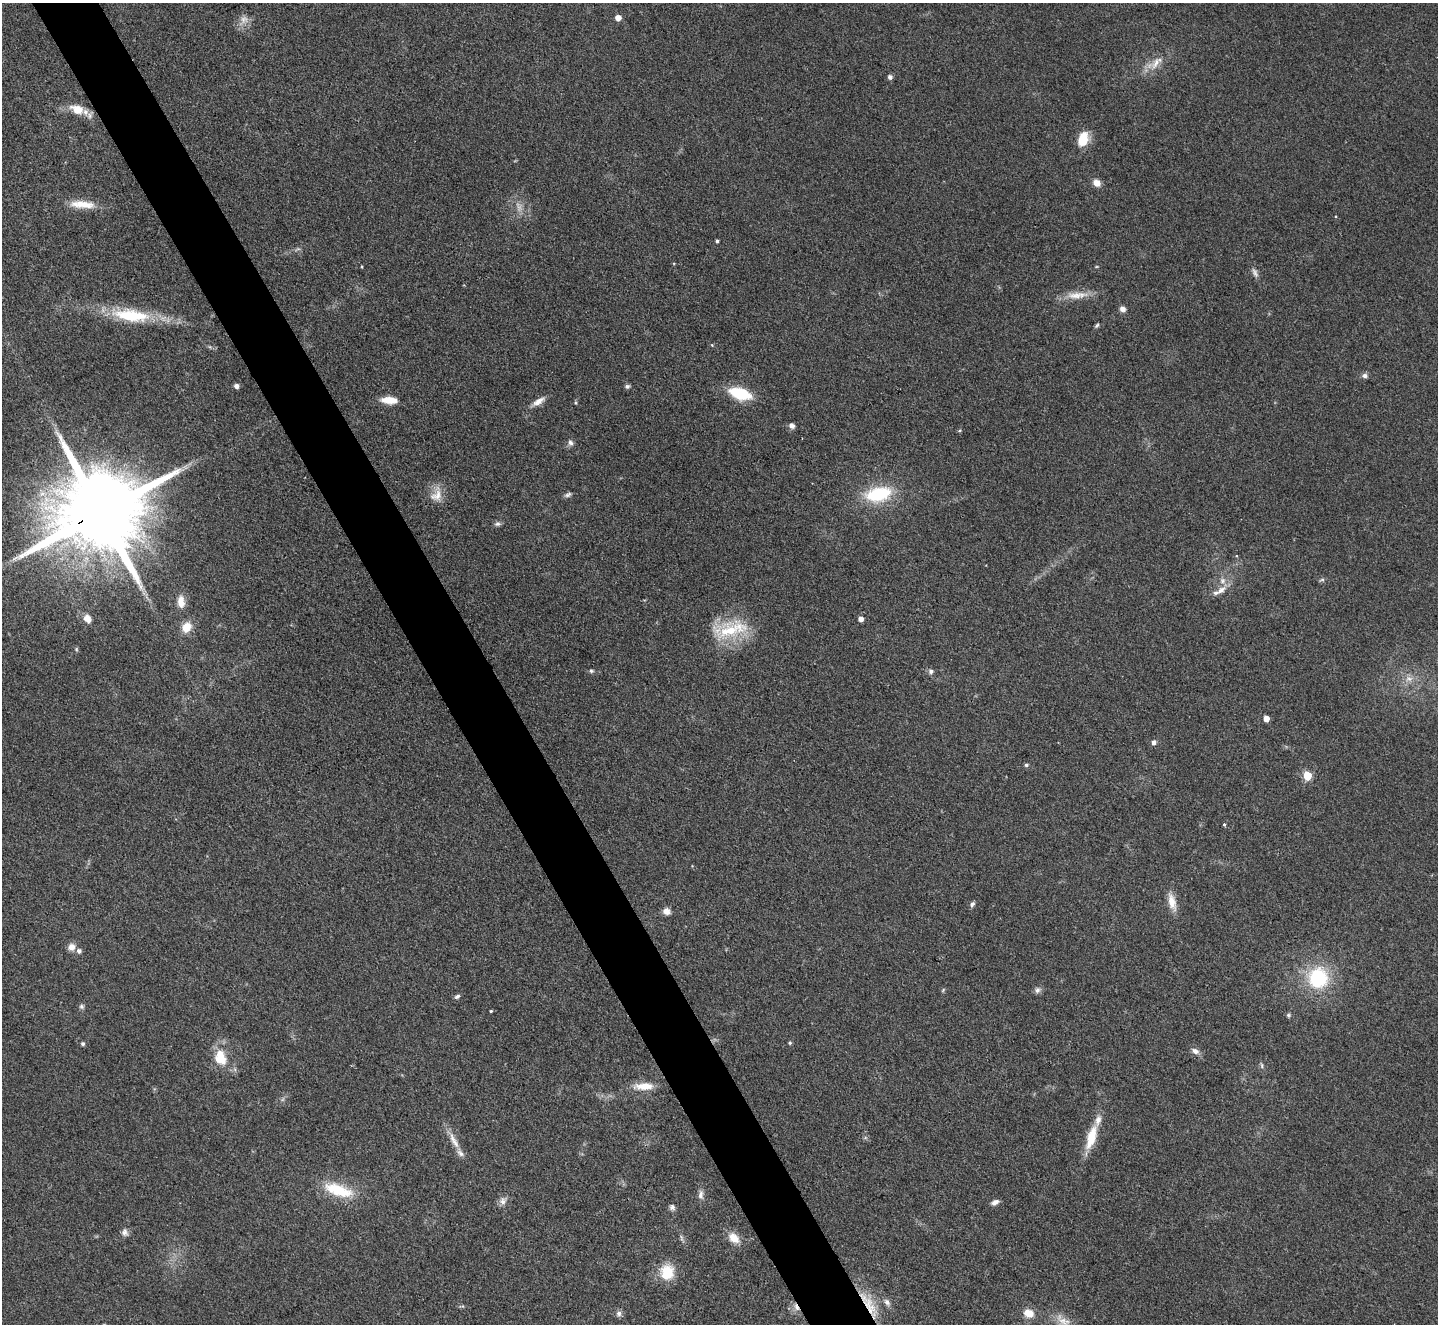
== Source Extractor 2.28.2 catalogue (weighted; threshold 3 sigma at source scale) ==
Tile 11 of 4 x 4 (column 3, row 3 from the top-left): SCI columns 2871-4306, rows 1474-2795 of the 5741 x 5729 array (HDU 1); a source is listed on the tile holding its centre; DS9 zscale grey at full resolution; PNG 1440 x 1326 px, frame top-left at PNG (2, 3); no overlay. Shown black and unused: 5% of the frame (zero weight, under 3 of 4 exposures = <1% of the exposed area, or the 3 px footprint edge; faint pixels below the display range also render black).
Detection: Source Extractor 2.28.2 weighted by HDU 2 'WHT'; one run over the whole footprint, this tile lists its part. Background 0.261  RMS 0.009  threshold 0.0407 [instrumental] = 3 sigma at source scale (4.5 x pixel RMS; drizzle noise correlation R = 1.50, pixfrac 1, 0.05/0.05 arcsec/px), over >= 5 px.
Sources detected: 83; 2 too faint to see at this stretch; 1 cosmic-ray / hot-pixel residue — not listed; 3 inside a brighter listed object's ellipse — not listed separately; the other 77 listed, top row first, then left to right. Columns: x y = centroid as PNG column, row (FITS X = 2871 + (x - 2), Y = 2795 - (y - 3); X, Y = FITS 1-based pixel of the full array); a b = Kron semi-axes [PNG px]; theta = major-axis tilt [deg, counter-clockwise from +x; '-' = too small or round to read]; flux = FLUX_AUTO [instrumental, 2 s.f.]
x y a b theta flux
618 18 5 5 - 7.3
244 19 11 9 -4 5.9
1156 63 20 9 58 11
890 77 5 5 - 3.2
77 109 18 11 -19 17
1083 139 15 10 73 21
1096 183 8 7 - 7.9
82 204 35 9 -5 17
717 241 3 3 - 1.5
1077 295 34 9 4 14
1122 309 7 6 - 3.9
131 315 48 16 -6 54
1097 326 7 4 46 1.6
712 345 4 4 - 0.78
1365 376 8 7 - 2.8
236 386 5 5 - 4.2
627 386 6 6 - 2
740 394 19 10 -17 45
389 400 19 8 -4 13
539 401 18 7 30 7.1
792 426 7 6 - 3.3
570 443 8 7 - 2.9
878 494 28 15 12 54
436 495 21 15 55 13
568 495 10 5 22 2.5
100 512 31 19 24 20000
497 524 9 6 1 2.5
1322 580 8 4 8 1.5
1221 590 16 8 35 7.7
181 602 17 9 -85 8.9
87 618 10 7 -63 7.2
861 619 4 4 - 5.4
186 627 12 10 55 13
731 629 51 21 14 48
76 649 5 5 - 1.1
591 671 6 5 - 1.7
931 671 7 6 - 3
1409 679 12 7 6 6.1
1266 719 5 4 - 8.6
1153 742 6 6 - 2.8
1026 765 5 4 - 1.7
1307 776 5 5 - 38
1224 824 4 3 - 1.1
1172 902 22 9 -74 12
972 904 7 5 53 2.3
666 911 8 7 - 5.9
71 947 9 8 - 6.2
79 951 6 5 - 3
1318 978 25 23 85 61
943 990 6 4 47 1.1
1037 990 9 7 70 3.1
457 996 7 5 26 2.2
81 1006 6 6 - 2.1
491 1011 3 3 - 0.98
1288 1015 6 5 - 1.7
790 1043 4 4 - 1.4
83 1044 4 4 - 2
1195 1051 10 7 -29 4.6
220 1058 22 15 -74 23
1262 1066 8 4 -89 1.8
644 1086 26 9 2 15
1091 1137 33 11 72 24
455 1143 16 8 -56 8.1
338 1190 39 14 -18 36
701 1195 13 7 88 4.4
503 1201 11 9 80 4.9
995 1202 10 5 22 4
672 1207 8 7 - 2.9
125 1232 11 8 -89 3.8
681 1238 9 4 -81 2.1
734 1238 15 10 -40 12
667 1272 19 16 80 24
887 1302 11 7 -53 3.9
870 1306 41 12 -59 27
619 1313 8 7 - 3.2
1029 1313 12 9 -18 12
1063 1321 25 11 -37 12
Overlapping masked pixels (flux is a lower limit): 2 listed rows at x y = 100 512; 870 1306
Isophote crosses this tile's border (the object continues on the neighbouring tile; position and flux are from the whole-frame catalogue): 1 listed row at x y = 1063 1321